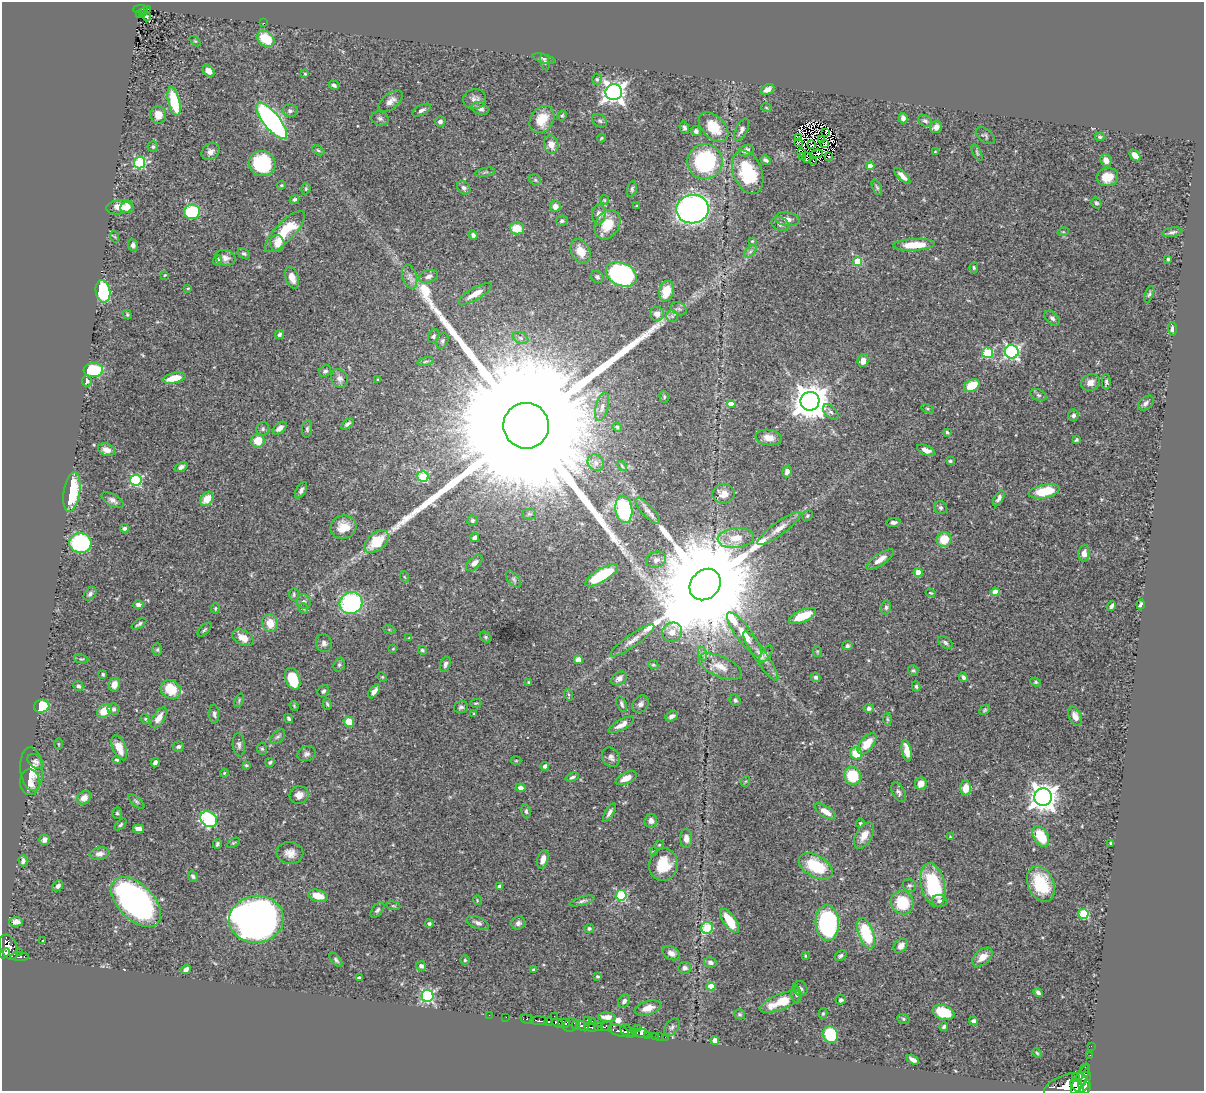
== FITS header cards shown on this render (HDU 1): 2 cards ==
NAXIS1  =                 1202
NAXIS2  =                 1089

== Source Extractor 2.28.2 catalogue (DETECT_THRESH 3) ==
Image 1202 x 1089 px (HDU 1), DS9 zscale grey, 1 PNG px = 1 image px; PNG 1206 x 1093 px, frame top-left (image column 1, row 1089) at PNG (2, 2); each listed source drawn as its Kron ellipse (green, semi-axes under 4 px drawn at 4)
Background 0.72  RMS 0.019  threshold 0.0565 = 3 sigma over >= 5 px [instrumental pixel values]
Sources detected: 441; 4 with non-positive FLUX_AUTO (blend fragments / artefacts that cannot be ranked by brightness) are neither listed nor drawn; the other 437 listed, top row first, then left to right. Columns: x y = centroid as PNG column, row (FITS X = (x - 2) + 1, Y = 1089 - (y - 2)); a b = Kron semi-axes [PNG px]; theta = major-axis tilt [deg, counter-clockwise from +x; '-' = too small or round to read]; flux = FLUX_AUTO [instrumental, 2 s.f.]
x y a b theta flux
140 9 7 3 2 54
147 9 3 2 - 24
142 12 3 3 - 16
140 14 3 2 - 13
147 17 4 3 - 1.4
264 23 3 2 - 1.3
266 39 9 7 -35 42
195 41 6 4 -43 1.5
544 59 11 4 -15 2.8
545 62 8 4 -78 2.3
209 71 7 5 -41 9.5
305 74 4 3 - 1.2
597 79 5 4 - 1.9
334 85 5 3 - 3
767 89 7 4 27 7.1
614 92 8 8 - 780
475 99 11 10 - 6.5
390 101 14 7 38 8.6
174 102 15 5 -76 52
766 107 5 3 - 1.1
480 108 9 6 -23 5.1
422 110 10 5 27 3.8
290 111 7 6 - 3.2
158 115 9 8 - 12
562 115 5 4 - 1.4
380 118 9 7 -17 3.6
903 118 5 4 - 6
542 119 14 11 55 25
272 121 22 8 -51 410
440 121 5 5 - 3.4
600 121 8 6 -32 2.7
925 121 7 5 -29 3.5
713 127 18 11 -45 29
936 127 6 5 - 5.8
684 128 6 4 -78 3
742 129 12 5 64 4.5
696 131 5 4 - 3.8
826 132 3 2 - 1.2
985 136 11 6 -37 2.7
799 137 3 2 - 1.5
1100 137 4 3 - 1.7
601 138 4 3 - 1.3
822 140 4 2 - 0.62
799 143 4 2 - 0.003
825 143 4 3 - 0.31
812 144 3 2 - 1.3
551 145 9 7 -72 10
153 147 5 5 - 2.3
318 150 6 4 -31 2
746 150 7 5 23 6.1
211 152 9 7 38 5.9
802 152 3 2 - 1.1
935 152 3 3 - 1.1
977 153 9 4 -64 2
817 154 6 3 5 0.0054
1135 155 7 4 -47 9.1
829 156 2 2 - 0.38
802 157 2 2 - 0.62
807 158 5 3 - 0.23
766 160 5 3 - 3.2
1106 160 6 5 - 7.6
814 161 2 2 - 0.84
705 162 18 17 - 130
140 163 5 5 - 130
262 163 13 12 - 82
870 166 4 4 - 9.5
485 172 10 3 10 2.3
748 172 23 14 -68 66
902 176 10 4 -45 7.3
1107 177 11 9 14 17
535 180 6 5 - 1.9
281 185 4 3 - 1.4
877 187 8 4 -65 2.3
464 188 8 6 -48 3.9
306 189 6 4 71 1.7
632 189 8 4 76 2.5
295 199 5 4 - 2.6
604 200 5 4 - 1.2
1096 203 5 4 - 2.6
555 206 5 5 - 6.9
636 206 3 2 - 1.1
120 207 14 7 8 22
127 208 7 5 2 5.8
693 209 16 14 8 510
192 212 8 7 - 100
599 214 10 6 86 7.8
787 219 12 6 -9 7.6
562 221 6 5 - 2.7
780 224 9 6 -25 5.6
607 225 16 12 59 28
517 228 7 6 - 22
285 232 27 9 46 48
1063 232 6 3 17 1.2
1172 232 10 4 11 3.6
473 235 5 4 - 4.1
115 237 6 3 -71 1.3
752 241 3 3 - 1.2
277 243 8 7 - 8.3
133 245 6 5 - 3.9
914 245 21 6 3 32
581 251 13 9 -62 17
750 251 7 4 44 2.8
244 254 6 4 -29 2.3
225 258 10 7 -15 6.3
1168 259 3 3 - 1.9
218 260 5 4 - 3.2
858 261 4 4 - 42
974 268 5 4 - 1.9
621 274 16 11 -26 230
165 275 3 3 - 0.96
429 276 10 6 19 5.3
410 277 12 7 -74 6.9
597 277 7 5 -43 3.1
292 278 11 6 -71 10
188 288 4 3 - 1.2
103 291 11 7 -80 86
666 291 10 7 73 24
475 294 19 6 29 14
1149 294 9 4 69 2.3
679 309 8 6 -28 3.6
657 314 7 7 - 9
127 315 4 3 - 1.7
672 316 6 6 - 2.7
1052 318 9 5 -44 3.8
1172 329 7 4 -90 4.6
279 334 5 4 - 2.4
434 336 7 5 62 2.6
521 338 8 5 -26 3.3
442 341 8 6 70 2.8
1012 352 7 6 - 260
987 353 5 5 - 84
425 361 8 4 10 2.3
863 361 6 5 - 11
93 370 10 7 3 61
325 371 6 5 - 2.8
174 378 12 5 13 25
340 379 10 8 -59 5.6
378 380 3 2 - 1.2
87 381 5 5 - 4.4
1090 382 9 8 - 9.7
1106 382 8 4 89 2.8
972 385 8 5 30 38
1039 395 8 5 -26 3.2
664 397 6 4 -73 1.8
810 401 9 9 - 2700
1146 403 9 6 40 4.5
731 404 4 4 - 17
602 407 15 6 75 6
928 409 6 4 -31 1.6
831 412 9 5 -45 4
1073 415 6 5 - 3.4
347 424 7 3 37 3.2
526 426 23 22 - 170000
617 427 5 4 - 1.3
280 428 8 5 40 7
263 429 7 6 - 2.8
307 429 8 5 84 2.6
947 432 3 3 - 1.8
769 438 13 8 -8 12
1076 440 4 3 - 2.1
258 441 7 7 - 22
107 450 9 6 -20 7.9
926 450 9 5 -23 7.2
950 461 4 3 - 2.1
596 463 9 7 -50 5.7
622 466 6 3 -47 1.4
181 467 7 4 25 4.2
787 471 6 4 74 4.7
423 477 5 5 - 82
136 480 6 5 - 140
301 490 9 5 62 4.3
1044 491 16 6 11 45
72 492 20 8 80 64
723 494 11 9 5 11
999 498 9 4 61 4.8
207 499 8 6 48 17
113 500 12 6 -30 5
941 508 7 6 - 2.9
624 509 14 8 -82 130
648 511 17 5 -48 6
529 514 7 5 0 2.4
807 516 6 5 - 1.8
472 520 5 5 - 3
893 522 7 4 5 4
343 527 13 11 14 21
125 528 4 4 - 3.3
779 529 26 6 36 13
474 537 4 4 - 3
736 538 18 10 5 23
944 539 7 7 - 23
377 542 14 8 41 38
80 543 11 10 - 130
1084 553 8 5 84 7.7
656 560 10 8 18 5
880 560 16 5 34 12
474 563 10 5 43 6.3
918 573 4 4 - 24
602 575 18 6 31 57
405 577 6 3 -69 1.1
514 579 10 5 -50 3
705 584 17 14 47 54000
995 592 4 4 - 12
931 593 5 2 - 1.2
90 594 8 5 48 3.4
294 594 6 5 - 2.2
304 602 8 6 -54 4.3
351 603 11 11 - 150
1140 604 5 3 - 2.2
138 605 5 4 - 5.3
1111 606 5 3 - 3
886 607 7 5 89 2.6
215 608 5 4 - 1.3
304 609 5 3 - 1.3
803 616 14 6 23 30
270 623 9 8 - 19
139 624 8 4 34 2.8
389 629 6 4 -20 1.3
204 630 9 3 45 2.1
672 632 10 9 - 11
744 635 27 8 -53 22
486 637 6 4 -42 1.8
243 638 11 7 -28 14
409 638 3 2 - 1.1
632 640 26 6 35 11
945 642 8 5 -35 3.3
324 643 9 8 - 4.8
847 646 5 4 - 2.9
393 649 4 4 - 1.1
157 650 6 5 - 2.1
422 650 4 3 - 2
817 651 5 4 - 1.4
703 654 7 4 -70 2.9
766 654 9 4 56 2.6
761 656 29 6 -56 14
81 659 7 3 -9 1.5
578 660 4 4 - 12
445 664 8 5 72 3.6
339 665 7 5 74 2.4
653 665 5 4 - 1.6
720 667 23 10 -24 17
913 670 5 5 - 2
103 674 3 3 - 2.3
382 677 5 4 - 1.4
816 677 5 4 - 3
963 677 5 4 - 3.1
619 678 8 6 34 6.4
293 679 11 7 -68 49
528 682 3 3 - 1.1
1036 682 5 4 - 1.7
114 685 7 5 79 9.5
78 686 5 4 - 3.7
916 686 5 4 - 1.8
171 689 10 9 - 36
323 691 6 5 - 3.1
374 691 8 4 53 6
569 695 6 3 -71 1.3
239 700 7 4 67 1.9
735 700 6 5 - 2.7
476 703 5 3 - 1.5
327 704 6 3 -73 2
622 704 8 4 -71 3.2
641 704 9 7 51 4.5
42 706 8 6 15 39
294 706 5 3 - 1.3
461 707 7 6 - 3
869 708 5 4 - 3.5
114 709 6 5 - 3.6
985 710 6 4 41 1.9
104 711 8 6 34 27
214 714 9 5 -88 3.2
474 714 4 3 - 1.4
672 716 6 4 32 4.5
1075 716 10 6 -66 7.5
159 718 12 6 57 12
289 718 5 4 - 2.5
145 719 5 4 - 1.4
887 719 6 4 -88 1.8
349 722 5 5 - 27
621 725 14 5 29 9.9
278 737 9 5 43 3
58 744 6 4 -89 1.5
867 744 12 6 51 22
239 745 12 6 -85 4.5
178 747 6 5 - 3.2
119 748 13 6 -68 17
262 749 6 5 - 2.1
907 751 11 4 -79 13
306 754 9 7 19 4.3
856 754 6 5 - 37
611 757 10 8 -58 5.4
117 760 4 4 - 2.2
36 761 9 6 -34 4.5
516 761 5 3 - 1.2
270 762 5 4 - 2.5
155 763 4 4 - 4.3
246 765 3 3 - 1.8
545 766 4 4 - 3.9
32 769 22 11 -85 16
224 773 4 4 - 1.3
852 776 9 8 - 58
572 777 7 4 22 2.4
626 778 11 5 25 12
746 781 5 3 - 1.4
30 782 13 9 -89 13
921 783 6 6 - 13
520 788 5 4 - 4.5
966 788 7 5 87 17
898 792 10 6 -61 3.9
299 795 9 9 - 8.6
1043 797 9 8 - 1400
84 798 7 6 - 9.9
136 801 10 4 -40 2.3
526 811 7 4 -81 2.5
609 812 10 4 60 4.6
825 812 12 5 -33 12
117 813 6 5 - 2.3
209 819 9 7 -37 130
651 821 7 6 - 6
860 823 4 4 - 1.5
121 825 7 4 45 2.2
138 829 5 4 - 5.8
864 836 14 8 59 13
1041 836 11 7 -59 41
950 837 3 2 - 0.83
686 839 9 6 -86 6.8
44 840 5 5 - 5.7
233 843 7 4 30 1.9
1110 843 3 3 - 1.9
217 844 5 3 - 2.3
659 845 4 3 - 1.2
653 852 4 3 - 1.5
290 853 13 11 -6 11
100 854 10 6 9 6.1
543 859 9 5 73 9.9
23 861 5 4 - 3.9
663 865 16 14 81 35
816 866 18 11 -29 54
193 876 5 5 - 2.9
1041 884 19 13 -66 51
909 885 7 6 - 2.7
933 885 22 12 -77 97
58 886 6 4 46 3.9
500 887 4 4 - 5.8
621 895 5 5 - 98
318 896 10 6 -14 18
477 900 5 3 - 1
582 901 13 4 15 3.6
940 901 8 6 -6 4.4
136 902 30 17 -45 480
902 903 12 11 - 49
393 906 7 3 -8 1.6
377 910 9 5 51 2.9
1083 914 5 5 - 63
256 919 27 23 7 1300
730 921 14 6 -55 36
16 922 7 5 5 5.5
478 923 12 5 -23 4.9
518 923 7 6 - 4.5
827 923 18 11 -87 180
429 924 4 3 - 2.6
589 928 5 4 - 2
707 928 6 5 - 74
866 933 16 7 -70 72
43 940 3 2 - 1
901 946 8 6 44 9.6
9 947 13 8 -67 440
19 952 2 2 - 4.2
5 953 6 4 49 220
671 953 9 6 -29 6.4
805 956 3 3 - 1.1
841 956 7 4 32 2.8
20 957 9 3 0 62
982 957 12 7 40 13
336 960 8 4 -49 2.5
465 960 5 5 - 2
710 962 6 5 - 4.1
421 966 5 5 - 4.2
685 968 6 6 - 4.4
186 969 5 4 - 5.2
533 970 4 3 - 1.6
598 976 3 3 - 1.8
359 978 4 3 - 3
711 986 4 4 - 26
800 989 8 6 -59 3.8
1038 992 5 4 - 3.5
796 994 9 5 -83 3.2
428 996 6 6 - 200
841 1000 5 4 - 2.9
624 1001 7 5 54 3.9
781 1002 22 7 21 36
648 1008 13 7 17 12
943 1012 11 7 -17 38
823 1013 5 4 - 2
740 1014 6 5 - 1.9
489 1015 2 2 - 4.2
554 1016 2 2 - 16
506 1017 2 2 - 4.3
607 1017 9 4 -3 8.2
527 1019 7 3 -14 83
903 1019 6 5 - 2
587 1020 2 2 - 36
539 1021 9 3 -3 270
592 1021 2 2 - 7.9
973 1021 4 4 - 3.2
548 1022 4 3 - 140
557 1023 6 3 -17 140
564 1023 6 4 1 520
570 1025 7 6 - 86
576 1025 4 4 - 59
582 1026 7 4 -32 240
606 1026 6 3 26 92
591 1027 7 3 -8 180
598 1027 4 4 - 150
672 1027 10 6 55 3.5
944 1027 4 3 - 2.7
637 1028 3 2 - 8.5
618 1031 11 5 -17 410
627 1031 8 5 -40 340
632 1032 4 3 - 110
641 1033 9 4 -9 62
647 1035 3 2 - 15
831 1035 8 7 - 55
655 1036 2 2 - 4.4
659 1036 2 2 - 5.2
665 1037 2 2 - 5.2
715 1040 4 4 - 10
1091 1046 2 2 - 6.3
1037 1053 5 3 - 1.2
1090 1055 2 2 - 5
913 1060 6 3 -28 5.3
1085 1068 5 3 - 180
1075 1077 4 3 - 180
1080 1079 16 5 62 1300
1086 1079 11 4 82 880
1065 1086 22 10 22 1800
1077 1086 8 5 -51 820
1085 1086 8 6 -81 1100
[4 non-positive-flux detections neither listed nor drawn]